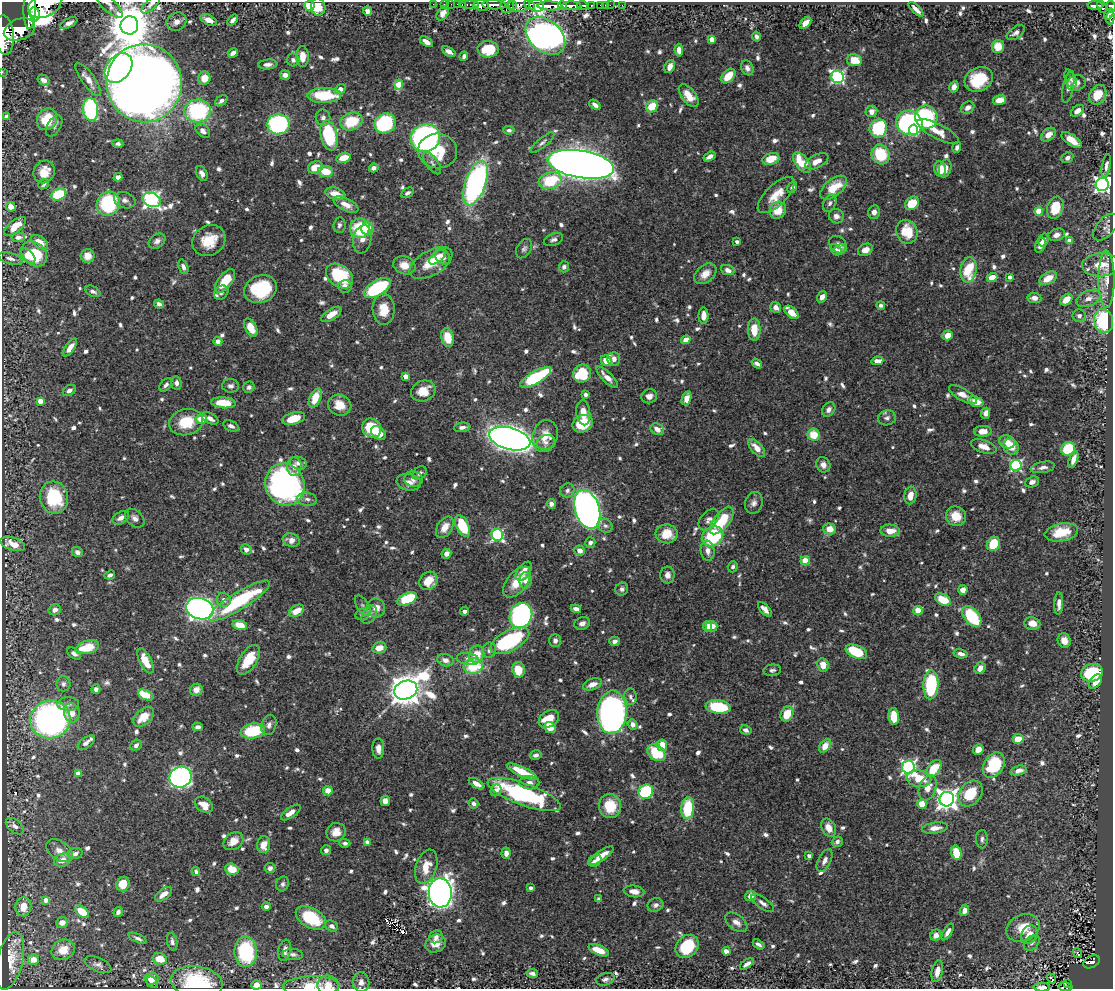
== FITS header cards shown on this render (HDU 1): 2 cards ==
NAXIS1  =                 1111
NAXIS2  =                  987

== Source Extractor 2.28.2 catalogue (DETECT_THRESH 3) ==
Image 1111 x 987 px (HDU 1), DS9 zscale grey, 1 PNG px = 1 image px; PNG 1115 x 991 px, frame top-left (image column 1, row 987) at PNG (2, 2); each listed source drawn as its Kron ellipse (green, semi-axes under 4 px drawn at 4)
Background 0.659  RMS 0.0099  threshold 0.0298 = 3 sigma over >= 5 px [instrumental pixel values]
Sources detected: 893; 2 with non-positive FLUX_AUTO (blend fragments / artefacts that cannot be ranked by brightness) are neither listed nor drawn; of the other 891, the 500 brightest by FLUX_AUTO listed and drawn (391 fainter detections omitted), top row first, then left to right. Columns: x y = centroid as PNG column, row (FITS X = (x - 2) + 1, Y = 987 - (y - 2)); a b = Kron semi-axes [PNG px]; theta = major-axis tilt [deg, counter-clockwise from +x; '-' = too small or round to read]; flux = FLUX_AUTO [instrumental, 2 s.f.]
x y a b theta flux
151 4 12 5 44 2.3
433 4 2 2 - 13
445 4 3 2 - 23
451 4 2 2 - 15
457 4 2 2 - 18
462 4 3 2 - 30
470 4 9 3 0 94
45 5 17 12 28 5300
109 5 18 6 -44 3.3
481 5 8 5 -8 2100
494 5 12 4 -2 1900
512 5 4 3 - 230
518 5 11 7 5 1100
529 5 6 4 -47 650
536 5 7 6 - 1000
562 5 4 3 - 580
583 5 5 3 - 460
591 5 3 3 - 120
601 5 3 3 - 47
605 5 2 2 - 8.9
610 5 2 2 - 11
622 5 3 2 - 8.4
1096 5 8 3 -1 260
309 6 5 5 - 33
507 6 7 7 - 430
550 6 12 4 -3 2800
572 6 10 4 -3 1900
318 7 9 7 -78 14
1102 7 6 4 -67 340
1111 7 6 3 -80 360
29 9 20 6 88 4900
916 9 9 3 -44 3.4
367 11 4 4 - 4.3
443 13 8 5 56 3.6
35 14 7 5 -85 1700
1109 14 6 4 58 280
1110 18 7 4 89 230
209 20 9 5 -26 5.7
233 20 6 4 50 2.7
177 22 10 9 - 4.2
69 23 9 4 26 4
805 23 7 4 44 5.6
129 25 9 9 - 2700
19 30 16 10 20 5200
1016 33 10 5 35 2.9
4 35 19 9 -85 5500
545 36 22 15 -41 670
756 37 5 4 - 2.1
712 39 4 4 - 7.6
426 42 7 4 -33 4.4
998 46 6 6 - 10
488 49 10 8 -3 20
679 50 6 4 -83 5
449 52 7 4 -31 4.5
233 53 5 4 - 3.2
464 56 5 3 - 2
302 57 10 6 -90 6.2
293 60 6 6 - 2
854 60 8 6 -8 11
268 64 9 5 6 3.1
670 67 7 5 64 4.7
119 68 16 11 51 200
747 68 8 6 -62 3.1
2 72 2 2 - 11
285 75 5 5 - 3.5
728 76 8 5 47 12
837 77 6 6 - 120
204 78 6 6 - 8.6
88 79 20 6 -54 7.2
979 79 15 12 28 25
1070 79 9 5 -68 2.1
44 80 6 5 - 3.6
144 83 39 37 -83 1400
1076 83 10 7 22 4.1
399 84 5 4 - 17
954 87 5 4 - 3.7
1068 87 16 5 78 3.1
340 89 6 4 38 5.8
324 95 17 7 0 30
1098 95 10 8 58 13
689 96 13 7 -52 11
999 100 7 4 14 7.8
221 101 7 4 36 2.3
595 105 6 4 -34 2.4
652 106 6 5 - 15
968 108 7 5 32 4.8
91 109 11 7 -84 89
198 111 13 11 5 71
871 111 6 5 - 4.7
1078 111 7 5 37 5.5
7 117 4 4 - 3.5
926 117 11 11 - 80
323 118 8 7 - 2.6
47 119 11 9 63 20
351 121 11 8 20 25
385 123 11 9 29 69
909 123 13 12 - 160
278 124 11 10 - 110
54 126 12 6 60 2.4
878 128 9 8 - 49
509 130 5 4 - 2
914 130 5 4 - 16
203 131 8 5 -42 3.7
938 131 23 7 -28 9.6
329 135 15 8 -77 49
1048 135 8 6 38 7
425 138 15 14 - 180
1071 140 11 5 -35 9.7
542 142 15 4 40 2.3
118 144 5 4 - 2
957 147 5 4 - 2.4
438 151 19 17 -6 26
881 154 10 9 - 32
710 157 6 4 32 3
343 158 7 5 16 10
1067 158 6 5 - 2.6
771 159 9 6 17 13
817 161 12 6 27 6.4
432 163 13 6 -54 2.8
802 163 12 6 -51 21
581 164 33 13 -9 1400
1106 166 12 4 79 2.8
315 167 8 6 19 12
374 168 5 4 - 3.8
945 168 9 6 75 4.8
940 169 8 5 -79 9.5
44 172 12 10 59 11
325 172 7 5 -8 14
202 173 8 5 -64 3.1
118 177 4 4 - 3.3
550 181 12 8 16 33
475 183 23 10 71 170
44 184 6 4 42 2.2
1102 184 7 6 - 250
792 187 6 4 57 2.1
834 188 16 8 39 18
408 193 7 4 30 2.1
59 194 8 5 24 36
335 194 10 6 -15 8.5
776 195 24 10 44 11
125 200 11 8 -17 3.3
152 200 9 7 -23 220
830 203 9 6 64 2.1
912 203 8 6 40 19
108 204 12 11 - 53
346 205 13 6 -27 5.7
11 207 5 4 - 8.4
1055 208 11 8 72 18
778 210 8 8 - 13
1039 211 4 4 - 20
874 212 7 6 - 3.8
836 216 7 7 - 3.4
339 225 7 6 - 2
15 226 13 6 38 11
1106 227 16 9 48 4.1
360 228 10 9 - 41
367 229 6 6 - 16
907 232 12 10 -68 19
1057 235 8 6 20 3.6
18 237 7 5 6 3.6
362 239 14 9 79 4.8
209 240 17 15 32 16
553 240 10 6 22 2.2
1043 240 6 5 - 2.8
157 241 9 6 36 3.1
1069 241 4 4 - 7.3
39 242 10 5 -33 7.9
737 242 3 3 - 2.7
838 245 10 7 -46 2.5
1040 245 8 5 70 4.3
524 249 10 7 58 2.3
836 250 7 4 -42 2.1
840 250 7 4 35 2
865 250 8 6 27 4.5
34 254 14 11 -41 28
28 256 9 5 -44 4.5
88 256 7 7 - 5.9
438 256 10 5 43 3.7
443 257 8 6 -43 4.2
10 258 12 5 -17 2.8
431 263 23 12 30 16
404 265 11 9 -17 7.9
1101 265 19 11 3 13
183 267 7 4 -69 2.6
564 267 5 5 - 2
728 270 7 5 -21 3.2
969 270 13 8 82 27
705 274 13 8 38 6.8
340 276 15 10 -38 40
1010 277 4 3 - 2.9
992 278 5 4 - 8.5
1048 278 10 5 28 9.8
1107 279 28 8 -90 9.3
225 281 14 6 52 18
345 286 6 6 - 4.3
377 288 15 7 31 56
260 289 17 13 20 48
93 291 8 5 -28 2.6
221 293 8 6 45 2.2
822 297 6 4 54 4.4
1034 298 7 5 -8 3.9
1088 298 13 7 23 5.1
1066 300 7 5 41 9.4
159 304 5 4 - 2.2
881 305 4 3 - 2.4
776 307 6 5 - 3.7
384 309 16 11 -88 13
791 312 8 5 -41 9.2
331 314 11 5 33 8.1
703 316 8 5 88 5.1
1079 316 7 6 - 2.3
1104 321 12 9 -79 53
251 328 10 5 -63 11
754 330 11 6 90 13
948 335 5 4 - 7.4
447 338 9 6 -77 14
686 340 5 4 - 6.4
218 341 4 4 - 4.1
70 347 10 4 55 6.6
614 359 7 6 - 3.4
606 361 6 5 - 8.4
877 361 6 4 7 4.6
757 364 6 4 -35 2.2
582 374 9 8 - 36
406 376 4 4 - 6.7
536 377 17 6 31 63
607 377 14 5 -45 7
176 383 7 5 -86 2.8
166 385 7 5 51 2.4
231 386 8 7 - 2.6
249 387 6 5 - 2.1
69 391 7 5 32 2.9
423 391 12 10 23 11
585 395 4 3 - 3.1
963 395 16 6 -30 6.8
649 396 8 7 - 3.9
315 398 10 5 64 14
686 398 7 4 71 6.5
40 401 4 4 - 7.3
976 402 7 5 -21 9.3
223 403 12 5 -5 16
340 405 12 10 -20 11
829 410 8 6 54 3.5
583 413 12 7 -85 7.7
986 413 6 4 85 3.4
210 418 9 5 -29 4.1
294 418 11 6 16 15
887 418 9 7 8 2.6
201 419 6 4 -6 12
186 422 17 13 14 20
583 424 10 8 29 26
231 426 8 5 -23 2.5
462 427 8 4 6 3.1
372 428 10 9 - 30
657 429 7 5 -27 5.3
983 431 9 5 2 6.8
378 433 8 6 -37 6.7
814 435 6 6 - 14
545 436 16 12 73 12
510 439 21 11 -16 680
546 442 9 7 20 2.8
1007 442 8 6 -21 6.9
984 447 13 6 -18 6.2
1011 447 8 7 - 11
757 448 11 5 -49 7.7
1068 449 7 6 - 35
1073 459 9 4 70 5.5
298 463 8 6 -17 2.9
823 465 8 7 - 4
1016 465 5 5 - 85
294 467 9 7 89 3.8
1043 467 12 5 11 3.2
420 473 8 6 42 2.2
413 479 9 7 -9 3.5
409 482 12 8 -10 4.9
1032 482 7 5 20 2.6
285 484 21 19 -63 260
567 490 7 6 - 2.3
910 495 9 6 81 7.6
54 497 16 14 -75 38
307 499 10 6 -8 2.7
754 503 11 8 73 3.5
551 504 5 4 - 3.2
587 509 20 12 -73 410
956 516 10 9 - 11
121 518 9 5 31 4.1
135 518 11 7 -42 3.3
709 520 12 7 48 3.7
722 521 16 7 51 29
463 526 11 6 -65 26
605 526 8 6 -33 2
445 527 12 7 56 6.9
829 529 6 5 - 9.9
890 531 9 6 -1 8.6
1061 532 17 9 10 19
667 534 11 9 -5 14
497 535 6 6 - 95
712 536 11 9 35 59
291 540 8 6 -15 4.7
590 543 5 5 - 2.1
13 544 13 6 -19 8.5
993 544 7 6 - 22
246 549 5 5 - 3.2
580 551 5 5 - 5.9
708 551 10 7 -82 4.4
77 552 5 5 - 3.1
446 554 5 4 - 4
805 561 4 4 - 23
733 567 6 5 - 2
524 571 11 6 54 5.2
110 575 5 4 - 2.2
667 575 8 7 - 3.9
525 580 8 6 87 3.7
429 581 10 8 44 10
517 582 18 10 50 13
622 589 6 6 - 2.1
963 590 5 4 - 5.1
407 599 10 5 23 40
224 600 7 6 - 3.1
943 600 8 5 -30 17
239 601 35 8 32 63
1059 603 11 4 87 4.3
363 606 11 6 -58 2.2
376 608 9 9 - 6.5
200 609 14 10 -16 420
576 609 5 4 - 3.1
765 609 9 4 -49 4.2
55 610 6 5 - 3.7
297 611 8 5 31 9.1
465 611 4 4 - 2.7
918 611 4 4 - 23
362 614 7 6 - 2.2
369 615 10 6 60 2.6
521 616 13 11 67 140
972 616 12 7 -51 42
582 623 8 6 24 3.1
1032 623 8 6 -8 6.8
240 625 7 5 -14 11
707 626 5 4 - 6.6
711 626 6 5 - 7.7
1064 640 7 6 - 5.3
510 641 21 10 28 61
555 641 6 5 - 2.2
614 641 5 4 - 2.7
87 647 12 6 14 18
379 648 7 5 14 8
489 650 8 6 69 2.1
856 652 11 6 -24 32
74 654 8 5 -37 2.6
477 654 9 7 72 11
961 654 7 4 -10 3.4
468 659 11 6 -8 3
248 660 17 8 57 20
445 660 8 6 -18 4.3
145 661 14 6 -62 13
823 665 7 5 -81 8.4
473 666 9 7 3 30
980 668 6 5 - 5
518 670 8 6 -80 14
772 670 9 5 6 2
1092 673 11 8 15 42
1096 682 8 5 53 6.8
63 684 7 7 - 2.1
592 684 10 5 20 6.2
931 685 14 7 87 62
96 689 5 4 - 2.6
196 690 6 6 - 5.1
406 690 12 9 19 1500
146 695 8 4 -24 22
630 697 8 6 -83 2
68 704 11 7 1 2.7
718 707 13 6 -7 45
612 712 22 14 85 290
72 713 10 8 -82 7.4
787 714 8 6 63 14
144 717 12 7 42 11
894 717 8 5 -85 18
50 719 20 19 - 230
549 719 11 8 33 18
269 725 10 7 72 3.2
633 725 5 4 - 3.5
198 727 5 4 - 2.6
550 727 6 5 - 10
746 730 6 4 -29 2.4
253 731 12 7 11 38
1018 739 5 5 - 8.1
86 743 10 5 37 2.6
136 745 6 5 - 2.4
662 745 6 5 - 9
825 746 7 5 49 9.3
378 749 10 6 -89 4
978 749 5 4 - 6.5
656 753 10 7 -39 29
536 755 6 4 16 2.4
994 765 14 9 58 35
908 767 6 6 - 170
934 768 10 6 53 23
1018 770 8 5 17 4.2
522 772 16 5 -24 20
78 773 4 4 - 6.3
180 777 11 10 - 260
919 779 12 8 -9 17
529 783 10 6 -2 4.9
476 784 8 4 -30 3.9
928 788 13 8 70 7.6
496 790 6 5 - 3.1
328 791 5 4 - 8
646 792 7 6 - 65
970 793 14 10 51 22
524 794 38 11 -20 100
947 799 7 7 - 490
385 801 5 4 - 4.9
473 803 5 5 - 2
922 804 5 4 - 11
204 805 10 7 -33 9.7
610 806 12 11 - 21
688 808 11 6 86 33
291 813 11 5 35 5.5
15 826 10 6 -40 2.9
829 828 10 7 -64 6.3
935 828 13 5 7 4.7
336 832 10 9 - 6.8
982 839 9 6 -89 2
233 841 11 8 36 8.4
367 842 4 4 - 6
837 842 5 5 - 2.2
345 843 5 4 - 2
264 845 8 6 81 8.6
326 850 5 5 - 2.2
59 851 15 9 -35 5.3
506 853 6 4 86 3.6
956 853 7 5 -75 24
75 854 7 5 18 2.6
809 855 4 3 - 2.4
601 856 14 5 36 8.2
63 860 8 6 24 6.7
825 860 12 6 63 4.1
595 861 7 5 34 3.2
426 867 18 10 71 13
270 868 5 5 - 2.6
232 869 7 5 -19 13
196 871 5 4 - 2
123 884 7 6 - 12
283 884 7 6 - 2
530 888 4 4 - 2.8
634 891 10 6 -9 4.6
440 893 14 11 -87 770
164 894 10 5 36 5.9
751 896 5 5 - 5.9
599 899 4 4 - 2
46 900 4 4 - 5.9
763 903 13 5 -35 2.9
655 905 8 6 21 2.4
266 906 4 4 - 2.4
23 907 9 8 - 9.5
964 910 6 4 64 4.6
82 912 8 5 -36 13
118 912 5 4 - 2.2
311 918 16 10 -29 35
62 922 6 5 - 4.9
736 922 12 7 -38 4.3
331 926 6 5 - 2.8
1023 928 17 13 24 15
948 932 9 4 58 3.1
936 935 6 5 - 3.8
1029 935 10 7 62 6.8
436 937 7 6 - 2.7
138 938 10 4 -23 2
172 942 9 5 -77 2.2
1032 943 9 6 45 2.2
436 944 10 8 21 8.4
759 944 6 4 -33 2.1
687 946 13 10 45 33
63 950 12 10 24 11
285 950 11 6 77 4.2
599 950 11 5 -22 11
726 951 4 4 - 4.6
246 952 15 11 -88 55
1077 953 5 3 - 6.8
293 954 10 5 -4 2.3
160 959 7 5 -14 12
33 960 6 5 - 6.4
10 961 29 12 77 12
1092 962 9 5 28 140
747 964 8 4 33 2.6
98 965 14 6 -23 3.1
937 971 11 5 78 5.7
532 973 6 3 -9 2.4
152 978 7 6 - 3.5
1052 978 5 3 - 5.2
605 979 9 6 16 2.5
152 982 7 5 -44 3.7
197 982 26 15 -9 47
361 982 10 8 -84 3.7
1067 983 3 2 - 13
256 985 5 4 - 4.5
311 986 28 10 1 13
328 986 11 10 - 8
1042 987 8 3 -1 4.9
1066 987 7 3 -13 55
At the frame edge (FLAGS 8, measured only in part): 13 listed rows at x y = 151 4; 45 5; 109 5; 309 6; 1111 7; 29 9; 4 35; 2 72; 197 982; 311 986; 328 986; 1042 987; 1066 987
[391 fainter detections neither listed nor drawn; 2 non-positive-flux detections neither listed nor drawn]